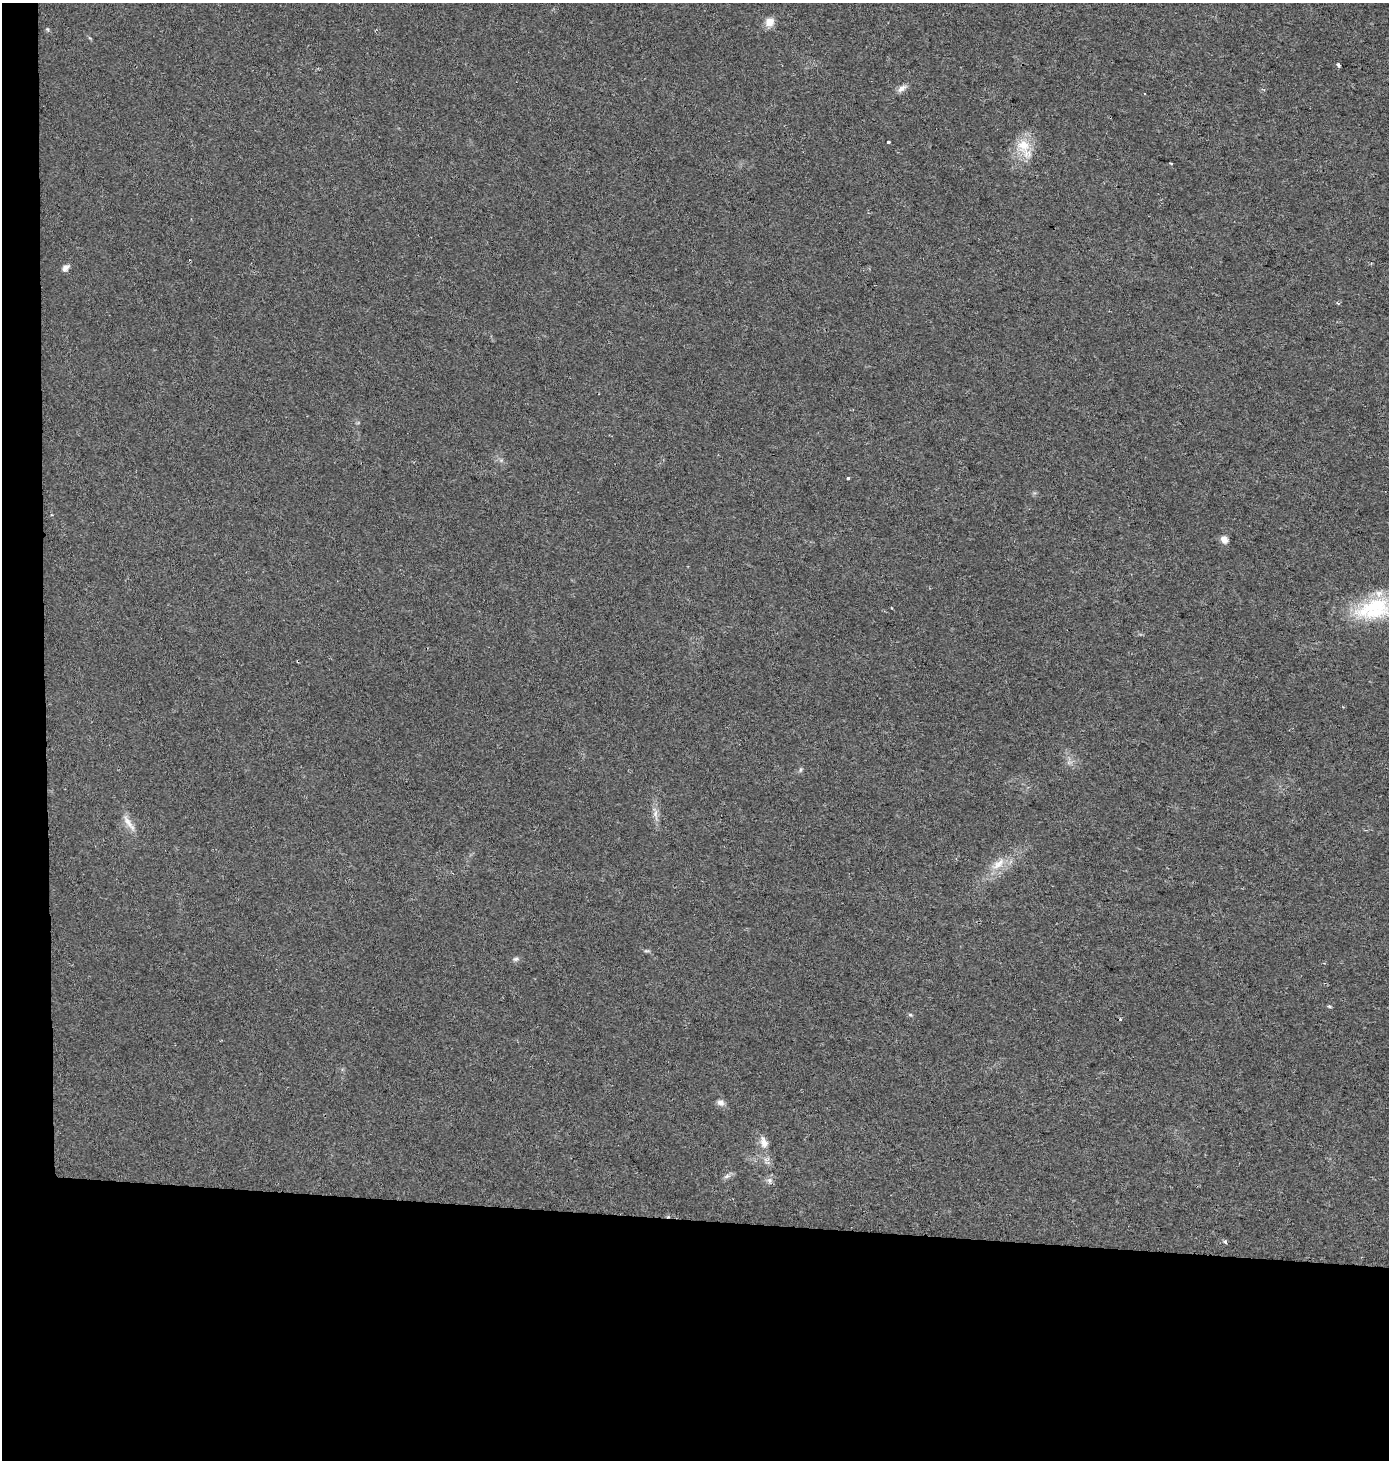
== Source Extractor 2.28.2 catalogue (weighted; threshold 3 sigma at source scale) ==
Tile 7 of 3 x 3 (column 1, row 3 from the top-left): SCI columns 239-1625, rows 1-1458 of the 4626 x 4380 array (HDU 1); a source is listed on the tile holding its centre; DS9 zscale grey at full resolution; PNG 1391 x 1462 px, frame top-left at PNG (2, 3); no overlay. Shown black and unused: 19% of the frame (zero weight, under 2 of 3 exposures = <1% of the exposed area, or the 3 px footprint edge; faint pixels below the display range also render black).
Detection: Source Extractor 2.28.2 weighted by HDU 2 'WHT'; one run over the whole footprint, this tile lists its part. Background 0.0439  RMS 0.0058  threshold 0.0263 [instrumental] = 3 sigma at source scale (4.5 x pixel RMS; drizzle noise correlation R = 1.50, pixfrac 1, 0.0396/0.0396 arcsec/px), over >= 5 px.
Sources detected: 27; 1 cosmic-ray / hot-pixel residue — not listed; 2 inside a brighter listed object's ellipse — not listed separately; the other 24 listed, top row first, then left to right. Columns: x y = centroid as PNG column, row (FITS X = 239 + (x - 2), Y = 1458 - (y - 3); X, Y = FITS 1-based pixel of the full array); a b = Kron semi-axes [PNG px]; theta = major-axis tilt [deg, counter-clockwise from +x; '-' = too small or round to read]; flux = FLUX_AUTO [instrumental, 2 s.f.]
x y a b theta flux
769 22 11 10 - 5.6
47 29 6 4 -44 0.76
1338 65 4 3 - 2.7
902 88 12 7 35 3.2
888 142 3 3 - 1.8
1024 148 34 15 -63 15
65 268 10 7 42 2.5
1338 303 4 3 - 0.92
848 478 3 3 - 1.3
1224 539 10 8 -55 3.5
1375 605 69 19 20 45
891 608 3 3 - 2
800 770 6 4 71 0.91
655 814 19 6 -84 4.1
129 823 28 7 -55 5.4
998 864 23 10 38 9
646 951 8 3 -5 0.9
516 959 8 6 4 1.4
1329 1006 6 4 -10 0.86
720 1103 10 8 -21 2.8
764 1142 16 9 -73 5.3
727 1176 11 5 19 2
769 1180 8 7 - 2
1225 1242 5 4 - 0.99